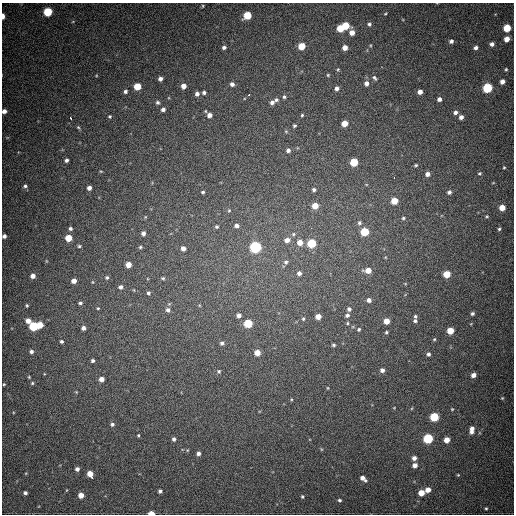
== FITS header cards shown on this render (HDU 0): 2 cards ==
NAXIS1  =                  512
NAXIS2  =                  512

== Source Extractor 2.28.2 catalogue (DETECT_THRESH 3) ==
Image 512 x 512 px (HDU 0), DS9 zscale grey, 1 PNG px = 1 image px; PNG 516 x 516 px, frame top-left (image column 1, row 512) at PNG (2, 3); no overlay
Background 692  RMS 20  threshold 58.6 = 3 sigma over >= 5 px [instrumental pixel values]
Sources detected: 171; all 171 listed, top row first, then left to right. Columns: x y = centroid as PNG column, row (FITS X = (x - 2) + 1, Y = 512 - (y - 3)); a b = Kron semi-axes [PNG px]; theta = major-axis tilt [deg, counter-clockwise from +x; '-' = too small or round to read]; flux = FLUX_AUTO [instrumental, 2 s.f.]
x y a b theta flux
203 6 5 3 - 1200
48 12 5 5 - 73000
385 14 3 2 - 1200
247 15 5 5 - 50000
3 16 5 3 - 9800
369 24 5 5 - 2600
346 26 5 5 - 39000
340 28 5 5 - 33000
507 28 5 5 - 38000
352 33 5 5 - 10000
507 39 5 4 - 11000
451 41 5 4 - 3900
492 44 4 4 - 4900
302 46 5 5 - 30000
224 47 4 4 - 3400
345 48 4 4 - 11000
476 48 5 4 - 4100
338 69 4 4 - 1300
506 69 4 3 - 1400
328 75 4 3 - 1300
374 78 7 4 -50 2500
160 79 4 4 - 4900
502 81 4 4 - 6900
366 83 5 5 - 6200
232 84 5 4 - 4900
137 86 5 5 - 32000
183 86 5 4 - 10000
337 88 4 4 - 4800
487 88 5 5 - 100000
125 91 5 4 - 3500
420 92 4 4 - 7600
204 93 4 3 - 3400
197 94 4 4 - 4700
248 95 3 2 - 3700
284 97 4 4 - 2200
439 99 4 4 - 4900
276 100 7 5 34 3000
157 102 5 5 - 2900
272 102 5 4 - 5100
163 109 5 4 - 4200
4 111 4 4 - 6900
455 112 5 5 - 4700
209 115 5 5 - 6800
302 115 3 3 - 1500
110 116 5 4 - 1900
461 117 5 4 - 5400
70 118 4 3 - 4900
345 123 5 4 - 18000
294 126 4 4 - 2000
78 127 6 5 - 1900
286 131 5 5 - 1600
288 150 5 5 - 4000
66 160 4 4 - 3700
354 162 5 5 - 51000
416 165 4 3 - 1700
504 167 4 3 - 1400
101 171 5 3 - 1200
480 173 5 5 - 2200
427 174 5 4 - 6000
394 178 3 2 - 3400
493 183 5 3 - 1000
25 186 6 5 - 2800
89 188 4 4 - 6000
314 190 4 4 - 3100
203 192 4 3 - 1900
449 192 5 4 - 3800
394 201 5 5 - 22000
315 206 5 5 - 18000
502 208 5 5 - 16000
229 210 5 4 - 1500
487 216 6 4 0 1800
145 217 5 3 - 1200
403 218 5 4 - 2000
359 223 6 6 - 3500
236 226 5 4 - 4800
217 227 5 5 - 2100
70 229 4 4 - 3100
499 229 6 4 73 2300
365 232 5 5 - 64000
143 233 5 4 - 5000
293 234 6 5 - 2300
4 236 4 4 - 4700
68 238 5 5 - 25000
287 240 6 5 - 7700
300 242 5 5 - 13000
312 243 5 5 - 73000
79 246 5 4 - 1900
140 247 5 4 - 1800
255 247 5 5 - 220000
183 248 5 4 - 7300
286 262 6 6 - 3100
128 265 5 4 - 15000
368 270 6 5 - 16000
299 273 5 4 - 4900
447 274 5 5 - 32000
33 276 4 4 - 7300
107 277 5 4 - 2000
163 278 5 4 - 1800
74 281 4 4 - 8600
92 282 4 3 - 990
120 287 5 4 - 3700
148 293 4 4 - 2500
369 300 4 4 - 5300
80 303 5 3 - 2200
27 305 4 3 - 1700
98 308 3 2 - 1200
349 309 5 5 - 3400
168 310 6 6 - 4700
472 313 4 4 - 2900
239 315 5 5 - 6300
347 315 5 4 - 3200
318 316 5 4 - 12000
415 316 3 3 - 1900
303 319 5 4 - 1900
28 321 5 5 - 9000
386 321 5 4 - 16000
415 321 5 5 - 2800
248 323 5 5 - 61000
347 323 4 4 - 1500
40 325 5 4 - 25000
33 326 5 5 - 81000
83 328 4 4 - 4900
359 329 4 4 - 2000
450 331 5 5 - 26000
386 332 4 4 - 1800
434 339 4 4 - 1500
61 342 4 4 - 2600
222 343 6 5 - 3500
333 345 4 3 - 2100
31 351 5 4 - 4200
257 353 5 4 - 14000
428 354 5 4 - 3500
93 361 4 3 - 2700
382 370 5 4 - 5200
219 371 5 4 - 2100
473 375 4 4 - 7700
29 377 5 4 - 1300
101 379 4 4 - 9200
32 383 4 4 - 1800
4 384 3 3 - 1200
328 388 4 3 - 1000
76 392 5 3 - 1200
502 398 4 4 - 1200
291 399 4 3 - 1100
394 408 4 3 - 1000
412 408 5 3 - 1200
452 409 4 4 - 1400
434 417 5 5 - 74000
112 424 6 5 - 3200
472 430 9 5 81 9100
138 435 3 3 - 1300
428 438 5 5 - 110000
174 439 4 3 - 3000
447 440 5 4 - 14000
321 449 5 3 - 1200
198 453 4 4 - 4200
414 458 5 5 - 6100
415 465 5 5 - 8000
77 469 4 4 - 4500
90 474 6 4 -61 19000
458 475 4 4 - 1300
363 478 7 4 -38 7400
428 490 5 4 - 9700
160 491 4 4 - 3200
25 493 4 3 - 3100
421 493 5 5 - 18000
81 495 5 4 - 11000
302 496 4 4 - 1700
340 500 4 3 - 2200
486 508 3 3 - 1400
151 513 5 3 - 18000
At the frame edge (FLAGS 8, measured only in part): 4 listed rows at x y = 3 16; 4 111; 4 236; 151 513